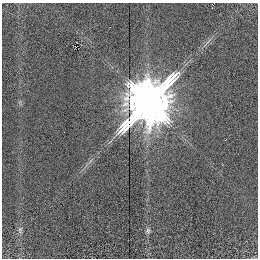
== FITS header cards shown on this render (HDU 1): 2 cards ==
NAXIS1  =                  256 /
NAXIS2  =                  256 /

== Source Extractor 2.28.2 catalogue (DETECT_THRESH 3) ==
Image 256 x 256 px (HDU 1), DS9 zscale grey, 1 PNG px = 1 image px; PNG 260 x 260 px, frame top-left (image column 1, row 256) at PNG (2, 3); no overlay
Background 0.0808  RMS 0.36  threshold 1.09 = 3 sigma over >= 5 px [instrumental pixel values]
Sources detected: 3; all 3 listed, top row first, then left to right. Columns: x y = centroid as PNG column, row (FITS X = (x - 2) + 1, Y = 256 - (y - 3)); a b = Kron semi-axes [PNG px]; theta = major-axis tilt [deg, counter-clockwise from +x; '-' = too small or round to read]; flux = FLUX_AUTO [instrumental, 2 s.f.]
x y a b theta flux
148 102 17 14 48 93000
20 230 9 5 -90 59
148 231 8 6 -75 58